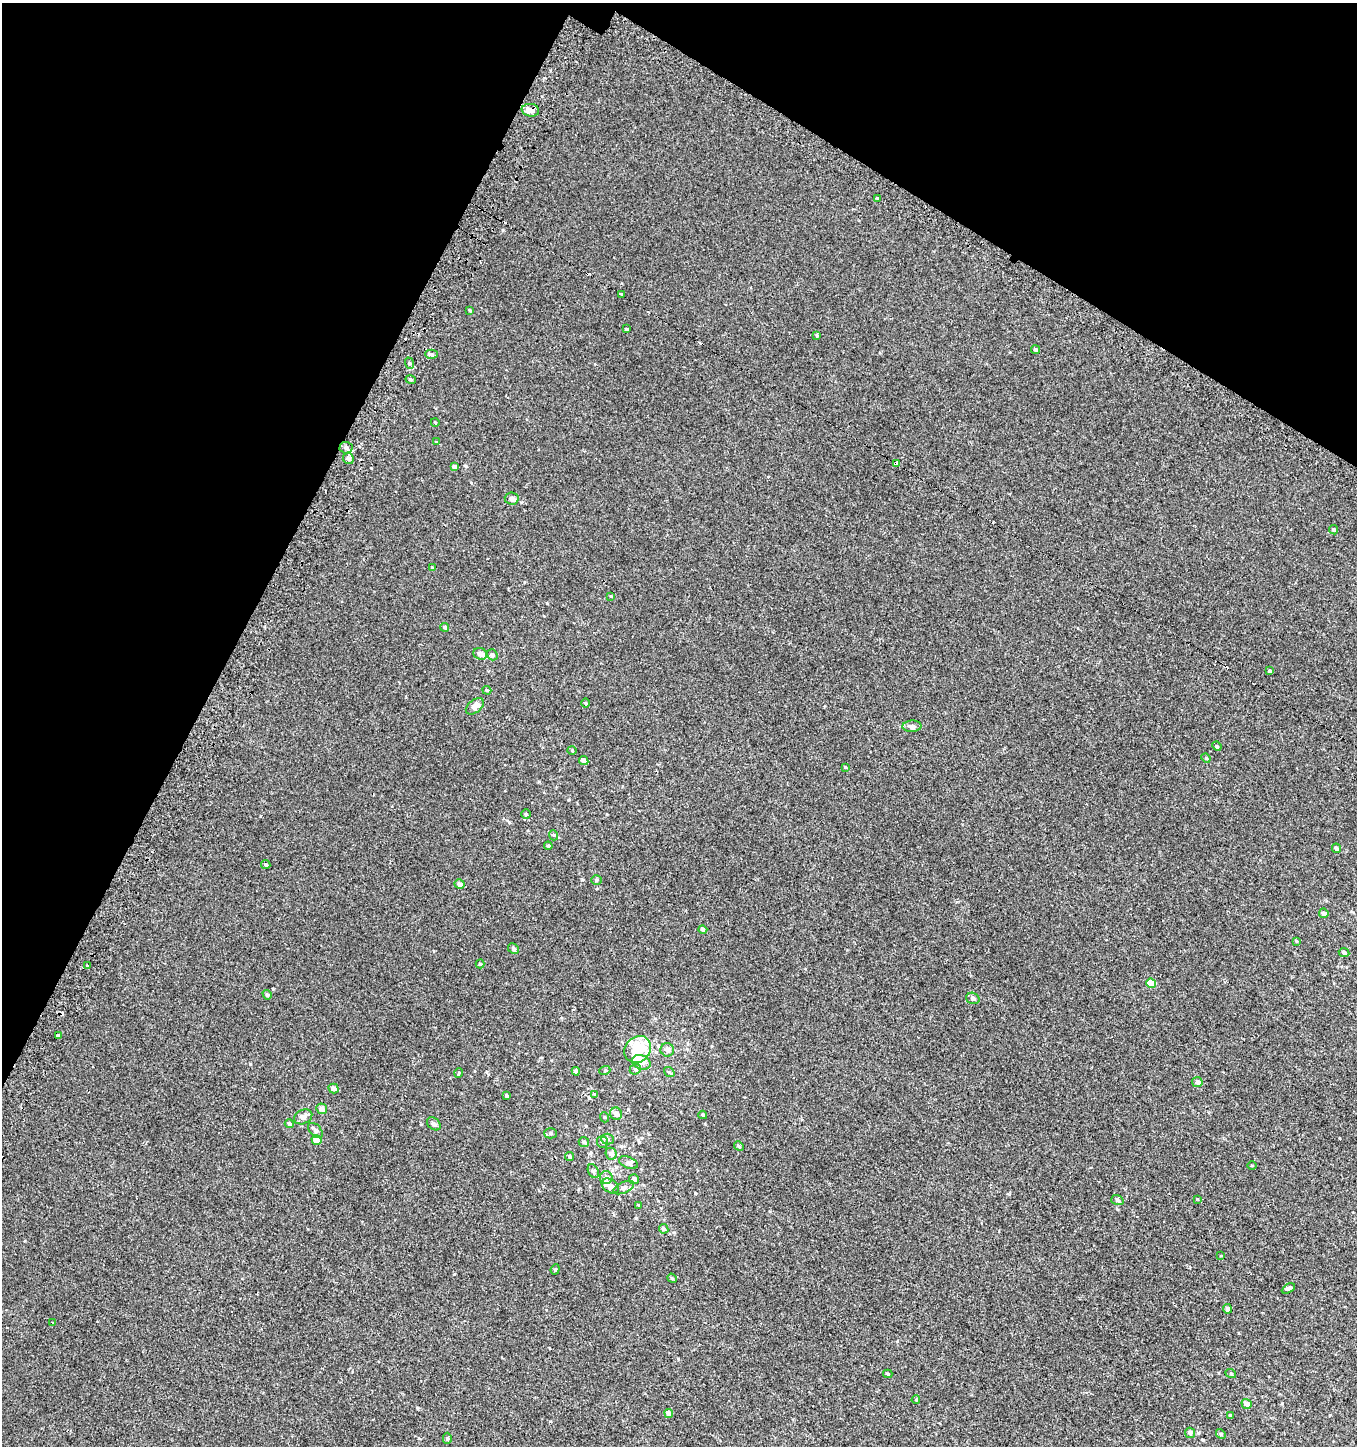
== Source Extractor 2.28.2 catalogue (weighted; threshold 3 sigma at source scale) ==
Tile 2 of 4 x 4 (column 2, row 1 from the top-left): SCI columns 1596-2950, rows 4383-5826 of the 5982 x 5886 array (HDU 1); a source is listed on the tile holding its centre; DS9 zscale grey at full resolution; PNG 1359 x 1448 px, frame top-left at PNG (2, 3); each listed source drawn as its Kron ellipse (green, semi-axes under 4 px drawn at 4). Shown black and unused: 25% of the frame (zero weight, under 2 of 3 exposures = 3% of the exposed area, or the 3 px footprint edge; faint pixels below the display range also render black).
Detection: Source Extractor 2.28.2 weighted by HDU 2 'WHT'; one run over the whole footprint, this tile lists its part. Background 0.00219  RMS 0.0056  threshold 0.0251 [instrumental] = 3 sigma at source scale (4.5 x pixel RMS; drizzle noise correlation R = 1.50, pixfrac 1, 0.0396/0.0396 arcsec/px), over >= 5 px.
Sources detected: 124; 3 inside a brighter object's white glare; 6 cosmic-ray / hot-pixel residue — neither listed nor drawn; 10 inside a brighter listed object's ellipse — not listed separately; the other 105 listed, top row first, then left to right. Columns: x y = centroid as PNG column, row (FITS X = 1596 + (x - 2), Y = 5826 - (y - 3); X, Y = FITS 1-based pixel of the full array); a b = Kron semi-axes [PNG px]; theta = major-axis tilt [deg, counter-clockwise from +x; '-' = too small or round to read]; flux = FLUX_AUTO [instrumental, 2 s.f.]
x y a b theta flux
530 110 9 6 -10 3.4
878 198 3 3 - 7.7
621 295 4 3 - 9.3
470 310 4 4 - 0.77
626 329 3 3 - 1.9
817 335 3 3 - 1.1
1035 350 4 4 - 0.73
431 354 6 4 0 0.97
409 363 6 4 -70 0.76
411 380 5 3 - 0.67
435 422 4 3 - 0.43
436 442 3 2 - 0.34
346 448 6 6 - 1.8
348 458 6 5 - 1.7
896 464 4 3 - 14
454 467 4 4 - 1.8
512 499 7 6 - 1.7
1334 530 5 4 - 0.78
432 567 3 3 - 1.3
611 596 4 3 - 0.4
445 627 4 4 - 1.2
480 654 7 5 -21 1.8
492 655 6 5 - 1.1
1270 671 3 3 - 3.1
487 690 4 4 - 0.6
585 703 5 3 - 0.51
475 706 10 6 38 3.8
912 726 9 5 2 1.4
1217 746 5 4 - 0.55
572 750 5 3 - 0.43
1206 758 5 4 - 0.62
584 761 5 4 - 2.2
845 767 4 3 - 0.44
526 814 4 4 - 0.7
553 835 5 3 - 0.54
548 846 4 3 - 0.65
1336 848 5 4 - 1.2
266 865 5 4 - 0.8
596 880 5 4 - 0.76
459 884 5 4 - 2.4
1324 913 5 5 - 1.8
703 929 4 4 - 1.4
1296 941 4 3 - 0.57
513 949 5 5 - 1.1
1344 953 5 4 - 1.3
480 964 4 4 - 0.68
87 966 3 3 - 1.8
1151 983 5 4 - 10
267 995 5 4 - 1
973 998 7 5 -19 1.1
58 1035 3 3 - 2.6
638 1049 14 12 47 11
667 1050 7 6 - 1.9
641 1062 9 7 -22 2.5
635 1069 6 5 - 0.87
605 1070 5 3 - 0.53
576 1071 4 3 - 1.6
669 1072 6 4 -40 0.68
459 1073 5 3 - 0.52
1197 1082 5 5 - 2.1
333 1089 5 4 - 3.1
595 1094 4 3 - 0.63
506 1095 4 3 - 0.82
322 1109 5 5 - 2.5
616 1114 6 6 - 2.6
703 1115 4 3 - 0.73
303 1117 9 7 26 2.7
604 1117 5 3 - 0.46
289 1124 4 4 - 1.2
434 1124 7 5 -41 1.5
315 1130 9 5 -46 2.2
551 1133 6 5 - 0.87
607 1139 6 5 - 1
316 1140 5 4 - 5.4
584 1142 5 5 - 0.76
602 1142 6 5 - 0.95
739 1146 5 4 - 0.71
611 1154 6 5 - 2.3
569 1157 5 4 - 0.97
628 1163 10 5 -24 1.5
1252 1165 5 3 - 0.43
593 1171 7 5 -61 0.94
606 1177 6 6 - 1.6
634 1179 5 5 - 2.1
610 1186 9 6 -32 2.8
624 1188 11 5 23 1.7
1198 1199 4 3 - 0.49
1117 1200 6 5 - 1
639 1205 4 3 - 0.58
664 1229 5 4 - 0.94
1221 1256 3 3 - 1.1
555 1269 5 4 - 0.67
672 1278 5 4 - 0.72
1288 1288 7 4 29 1.3
1227 1309 5 4 - 1.2
53 1323 3 2 - 0.54
888 1374 5 3 - 0.62
1231 1374 5 3 - 0.49
916 1400 4 3 - 0.35
1247 1404 5 4 - 2.5
669 1414 4 4 - 3
1230 1415 4 4 - 0.51
1190 1433 5 5 - 1.4
1221 1434 5 4 - 0.64
447 1438 5 4 - 0.73
Overlapping masked pixels (flux is a lower limit): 2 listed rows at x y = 530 110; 896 464
Unlisted compact peaks at least as high as the median listed source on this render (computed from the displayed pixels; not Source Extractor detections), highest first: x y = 547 603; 250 1064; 454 1274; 550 1421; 674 1232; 695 1193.